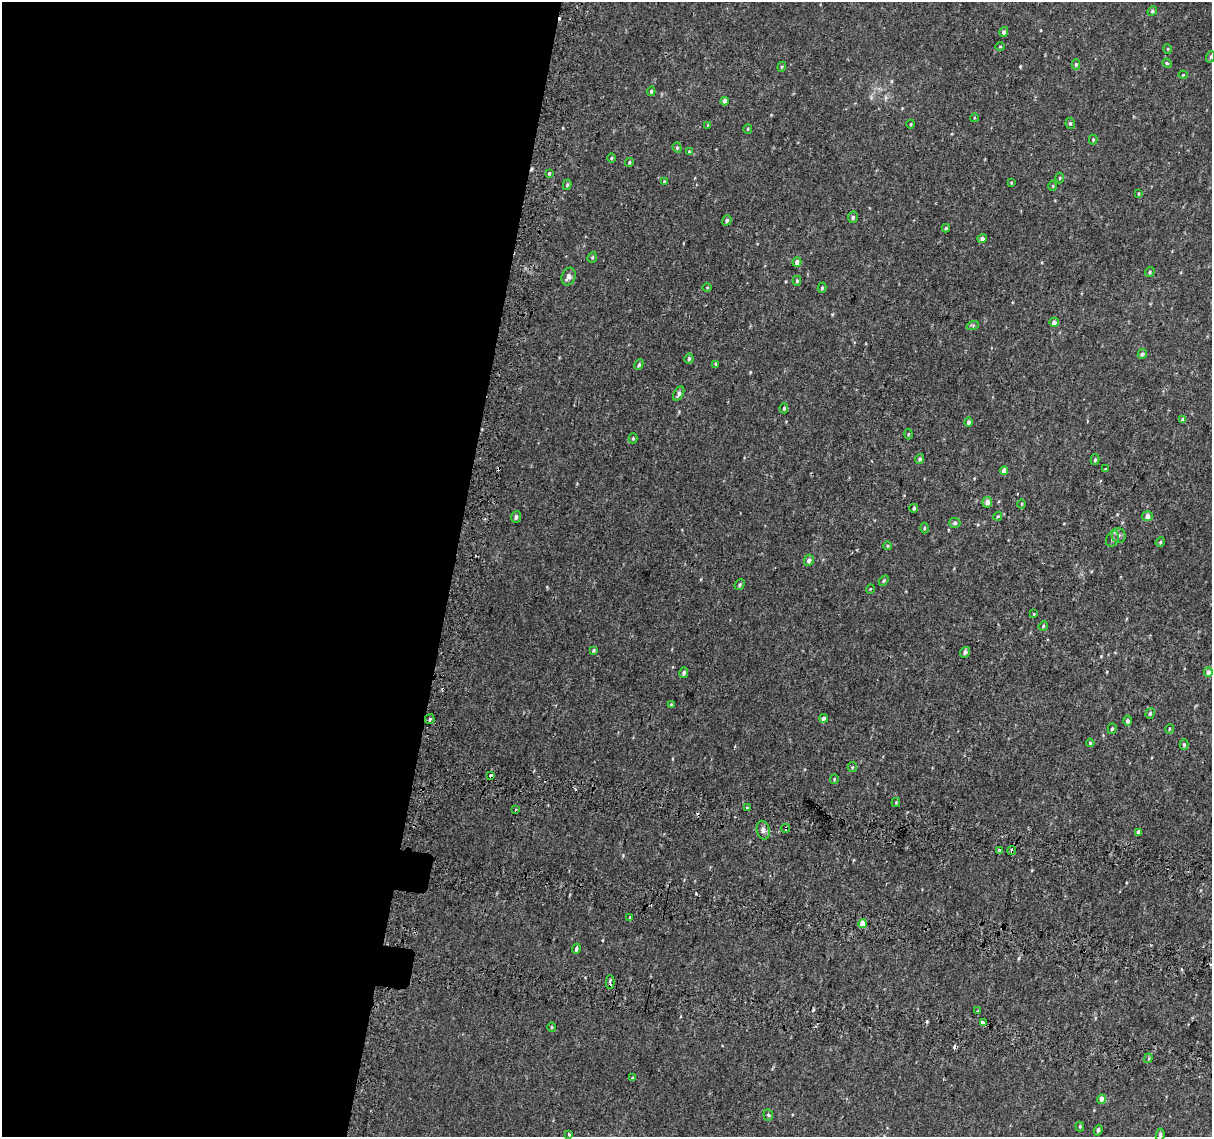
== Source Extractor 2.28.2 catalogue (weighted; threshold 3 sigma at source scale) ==
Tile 5 of 4 x 4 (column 1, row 2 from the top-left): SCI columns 48-1257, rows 2600-3734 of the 4945 x 5257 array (HDU 1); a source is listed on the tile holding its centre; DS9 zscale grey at full resolution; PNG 1214 x 1139 px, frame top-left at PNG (2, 2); each listed source drawn as its Kron ellipse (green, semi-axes under 4 px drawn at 4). Shown black and unused: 38% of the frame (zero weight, under 2 of 3 exposures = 6% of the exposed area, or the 3 px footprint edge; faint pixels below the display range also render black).
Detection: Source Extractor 2.28.2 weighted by HDU 2 'WHT'; one run over the whole footprint, this tile lists its part. Background 0.00573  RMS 0.0057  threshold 0.0256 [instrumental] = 3 sigma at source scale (4.5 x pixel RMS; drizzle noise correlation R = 1.50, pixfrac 1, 0.0396/0.0396 arcsec/px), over >= 5 px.
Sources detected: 121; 1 too faint to see at this stretch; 8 cosmic-ray / hot-pixel residue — neither listed nor drawn; the other 112 listed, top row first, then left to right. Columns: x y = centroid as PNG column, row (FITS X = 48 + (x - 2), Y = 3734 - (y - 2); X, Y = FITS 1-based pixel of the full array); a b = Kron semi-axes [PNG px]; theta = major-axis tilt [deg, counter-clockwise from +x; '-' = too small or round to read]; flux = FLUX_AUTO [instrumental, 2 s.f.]
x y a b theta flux
1152 11 5 4 - 0.75
1004 32 5 4 - 1.4
1000 46 4 3 - 0.47
1168 49 5 3 - 0.42
1210 57 6 3 71 0.66
1167 63 5 4 - 0.73
1076 64 5 4 - 0.69
782 67 5 4 - 0.72
1183 75 4 4 - 0.48
651 91 5 4 - 0.8
725 101 4 4 - 2.5
974 118 4 3 - 0.44
1070 123 5 4 - 0.86
911 124 4 3 - 0.42
708 125 4 2 - 0.36
748 129 5 4 - 0.61
1093 139 5 4 - 0.61
677 148 5 4 - 0.72
689 152 4 3 - 0.52
612 158 4 3 - 0.49
629 162 4 4 - 0.78
549 173 4 4 - 0.56
1060 178 5 3 - 0.53
664 181 4 4 - 0.5
1011 183 4 3 - 0.47
567 185 5 4 - 0.81
1053 186 5 3 - 0.51
1138 194 4 2 - 0.44
853 217 6 5 - 0.99
727 220 5 4 - 1.1
946 228 4 4 - 0.71
982 238 5 4 - 1.8
592 257 5 4 - 0.78
797 262 5 4 - 2.6
1150 272 5 4 - 0.77
569 276 9 6 68 2.6
797 281 5 4 - 0.73
707 287 5 3 - 0.47
822 288 5 4 - 0.88
1054 322 5 4 - 2.2
973 325 6 4 18 0.68
1142 354 5 4 - 1.1
689 359 5 4 - 1.2
715 364 4 3 - 0.68
639 365 5 4 - 1.3
679 394 8 4 60 1.8
784 408 5 4 - 0.82
1183 419 4 4 - 1.6
968 422 5 4 - 1.6
908 434 5 3 - 0.48
633 438 5 4 - 0.72
920 459 5 4 - 0.94
1095 460 5 4 - 0.83
1105 469 3 3 - 0.48
1004 471 4 4 - 3.8
987 502 5 5 - 2.8
1022 504 5 3 - 0.51
914 508 4 3 - 0.97
998 516 4 3 - 0.59
1147 516 5 5 - 3.3
516 517 5 5 - 1.7
955 523 5 5 - 1.3
924 528 5 3 - 0.57
1119 535 7 6 - 1.7
1112 539 8 6 66 1.6
1160 542 5 4 - 0.67
887 546 4 4 - 0.71
809 560 5 5 - 2.3
884 581 6 4 56 0.73
740 585 6 4 50 0.96
870 589 5 3 - 0.38
1034 614 3 3 - 0.42
1043 626 5 4 - 0.58
594 650 3 3 - 0.69
965 652 5 5 - 1.6
1208 672 5 4 - 3.3
684 673 5 4 - 1.3
671 705 3 3 - 0.61
1150 713 5 4 - 0.95
824 718 4 4 - 2.1
430 719 5 5 - 0.83
1127 721 5 4 - 1.5
1112 729 5 4 - 0.84
1169 729 5 3 - 0.53
1090 743 4 4 - 0.64
1184 745 5 4 - 0.87
852 767 5 4 - 0.6
490 775 4 3 - 5.8
834 779 4 4 - 0.52
896 802 4 4 - 0.56
747 807 3 3 - 2.2
516 809 3 3 - 0.51
786 828 4 3 - 1.4
763 830 9 6 -77 2.3
1138 832 4 3 - 1.3
999 850 3 3 - 1.3
1012 851 4 3 - 5.7
629 917 3 3 - 0.79
862 924 4 4 - 7.2
576 949 5 3 - 1.1
610 982 7 3 -88 5.9
978 1011 3 3 - 0.7
983 1023 3 3 - 4.9
551 1027 5 3 - 0.54
1148 1058 5 4 - 1
632 1078 4 3 - 1.9
1102 1099 4 4 - 3.2
768 1115 5 5 - 0.93
1080 1126 5 4 - 0.78
1098 1130 5 4 - 1.2
569 1135 3 3 - 2.6
1160 1135 6 4 82 1.1
Overlapping masked pixels (flux is a lower limit): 4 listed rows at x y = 786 828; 1012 851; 610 982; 983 1023
Isophote crosses this tile's border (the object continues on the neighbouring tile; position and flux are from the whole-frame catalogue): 1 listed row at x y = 1160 1135